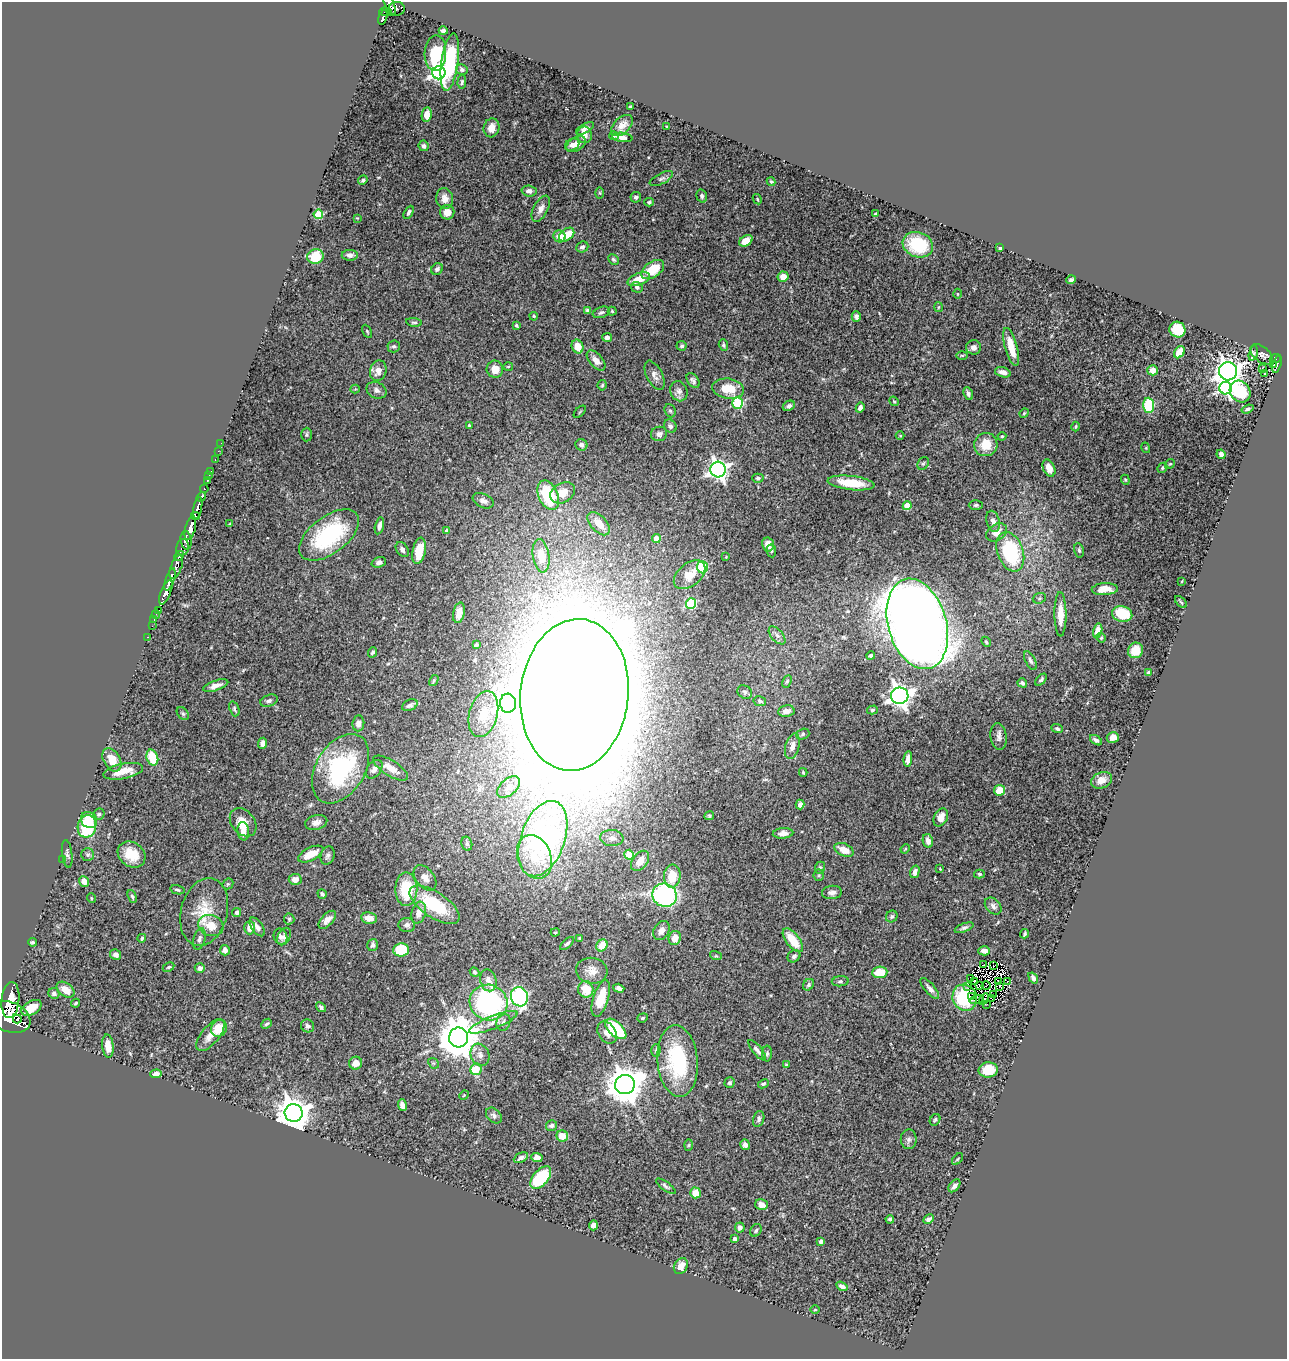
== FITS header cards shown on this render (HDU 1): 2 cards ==
NAXIS1  =                 1285
NAXIS2  =                 1357

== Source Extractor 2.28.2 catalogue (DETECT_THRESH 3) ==
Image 1285 x 1357 px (HDU 1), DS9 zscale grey, 1 PNG px = 1 image px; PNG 1289 x 1361 px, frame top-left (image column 1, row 1357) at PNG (2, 2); each listed source drawn as its Kron ellipse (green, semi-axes under 4 px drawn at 4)
Background 0.594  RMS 0.024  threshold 0.0727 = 3 sigma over >= 5 px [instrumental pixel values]
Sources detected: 403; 7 with non-positive FLUX_AUTO (blend fragments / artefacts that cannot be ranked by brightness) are neither listed nor drawn; the other 396 listed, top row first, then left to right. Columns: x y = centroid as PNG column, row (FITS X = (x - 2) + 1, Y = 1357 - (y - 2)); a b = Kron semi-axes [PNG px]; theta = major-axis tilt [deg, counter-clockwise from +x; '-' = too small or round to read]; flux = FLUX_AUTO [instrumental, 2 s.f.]
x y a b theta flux
389 4 13 4 -68 380
397 9 8 7 - 280
385 12 6 3 -4 180
383 17 7 4 74 170
443 31 4 3 - 4
435 53 18 11 88 44
450 62 29 8 82 100
462 69 6 5 - 3.6
439 73 6 6 - 680
462 82 7 4 87 2.8
630 107 3 3 - 2.2
427 115 7 5 81 19
622 125 13 8 44 12
667 126 3 2 - 1.3
491 128 9 8 - 16
585 128 10 4 29 6.5
584 135 8 7 - 9.7
614 136 4 3 - 2.4
622 137 10 4 -7 7.9
576 144 10 6 32 11
572 145 7 5 28 8
424 146 5 5 - 4.6
661 179 13 5 27 5.5
363 180 5 4 - 3.2
771 182 4 3 - 2.1
529 191 7 5 -4 7.3
600 193 6 4 -89 2
702 196 7 5 -75 4
636 197 5 5 - 4.5
445 199 11 8 -80 12
757 199 5 3 - 1.8
649 202 5 4 - 2.6
541 209 14 7 62 9.9
409 212 7 4 61 4.1
447 212 7 7 - 14
318 214 5 4 - 81
875 214 3 3 - 1.9
357 218 4 4 - 1.3
567 235 8 5 37 31
559 236 6 5 - 18
746 241 7 5 33 21
918 245 15 12 -20 76
582 247 6 5 - 4.2
1000 248 3 3 - 2
350 255 8 5 -1 6
315 257 8 7 - 53
613 259 6 4 -45 3.2
437 269 6 5 - 4.8
653 269 13 7 34 45
783 277 5 5 - 12
639 279 12 6 20 28
1071 280 5 4 - 3.8
637 287 6 5 - 3.6
957 294 5 3 - 1.3
938 307 5 3 - 1.6
587 310 4 4 - 3
612 311 4 4 - 1.9
601 312 9 5 19 4.2
534 316 4 3 - 1.9
856 316 5 4 - 5.3
414 322 8 3 -9 2.9
516 325 4 3 - 2.5
1177 330 8 7 - 63
367 331 7 4 -63 2.1
607 337 5 4 - 6.2
723 345 6 4 -71 2.9
394 346 6 6 - 3.3
682 346 5 5 - 2.8
578 347 7 5 -67 25
974 347 7 7 - 8.2
1011 347 19 6 -75 34
1179 352 6 5 - 22
1253 353 8 3 77 2.1
1262 354 13 7 -39 6.2
962 355 6 4 0 1.8
1275 359 6 4 26 79
596 360 12 6 -48 13
1277 364 9 4 72 82
1274 365 3 2 - 27
508 367 5 3 - 1.5
495 369 8 8 - 17
1263 369 3 2 - 3.2
1153 370 5 5 - 11
378 371 10 8 75 16
1228 371 9 9 - 1400
1003 372 8 5 -16 9.8
1264 373 3 2 - 2
654 375 16 8 -64 9.7
693 381 8 5 -55 4.7
602 385 5 4 - 2.3
1226 388 6 6 - 410
355 389 4 4 - 1.6
728 389 16 10 -8 32
376 390 10 8 -25 7
679 391 10 8 -69 7.2
1240 392 11 10 - 93
968 394 7 4 -69 4.4
894 401 5 4 - 1.9
738 403 5 5 - 150
1149 405 7 5 -87 120
789 406 6 5 - 5.4
860 408 5 4 - 7.4
1247 409 6 4 19 3.5
670 411 7 5 -66 2.9
580 412 7 3 45 1.4
1024 413 5 4 - 1.8
469 425 4 3 - 1.5
670 426 7 6 - 4.9
1076 426 5 3 - 1.9
659 434 8 7 - 6.7
306 435 7 5 88 2.9
900 436 4 3 - 1.3
1002 436 4 4 - 1.4
221 443 2 2 - 9.7
581 445 6 5 - 5.2
986 445 12 11 - 29
1146 448 5 3 - 1.5
218 451 2 2 - 3.6
1221 454 5 4 - 6.1
215 460 3 2 - 8.6
923 464 7 5 52 3
1170 464 5 4 - 2
1049 468 9 5 -66 13
1162 468 5 4 - 2.5
718 469 8 7 - 800
211 471 2 2 - 10
209 476 3 2 - 14
758 478 6 4 -2 2.6
208 480 3 3 - 21
1125 480 5 4 - 1.8
851 483 23 7 -6 48
204 489 4 3 - 150
563 493 13 9 28 23
548 495 15 9 -66 110
201 497 5 3 - 200
483 501 11 7 -24 7.8
976 505 7 5 2 3.4
907 506 4 4 - 37
198 508 11 4 79 890
195 516 4 3 - 330
993 521 11 6 -75 8.5
230 524 3 3 - 1.8
599 524 14 8 -47 19
379 526 8 4 77 6
190 528 12 5 75 1500
447 531 4 4 - 6.1
996 532 11 8 35 13
329 535 35 18 37 170
656 539 4 4 - 24
186 540 9 5 -82 640
768 544 7 6 - 13
183 547 8 6 81 300
402 550 8 5 -57 6.2
1079 550 7 5 -79 2.8
419 551 13 6 78 41
771 551 6 4 -82 2.8
1010 552 20 13 -70 140
179 556 5 4 - 320
541 556 17 8 -81 34
726 557 3 2 - 1.6
379 562 7 5 19 5
176 567 12 5 70 380
702 567 6 5 - 93
689 575 18 11 40 26
170 579 12 3 71 850
1182 581 3 2 - 0.94
1105 589 13 6 3 17
166 592 13 5 68 1000
1039 598 7 5 21 3
1181 602 7 3 -45 2
691 604 5 5 - 130
158 610 3 2 - 26
459 613 10 5 77 13
156 614 5 2 - 19
1060 614 22 6 -89 23
1122 614 10 7 -14 51
154 619 3 2 - 13
917 624 46 29 -74 3900
152 626 2 2 - 8.7
1098 631 7 4 76 11
777 635 11 6 -48 5.8
147 637 2 2 - 9.3
1101 638 5 4 - 2.1
986 642 6 4 -46 2.4
476 645 3 3 - 3.4
1136 650 8 7 - 23
372 652 5 4 - 3.6
871 656 4 3 - 3.7
1030 661 10 5 -62 4.3
1149 673 4 3 - 4.2
434 680 6 3 59 1.9
1041 680 7 4 46 3.8
787 681 6 4 63 2.4
1022 683 5 3 - 3.7
216 685 13 5 19 11
745 692 8 6 -35 4
574 695 76 54 84 21000
900 696 9 8 - 1100
269 701 9 5 20 4.8
760 701 6 5 - 3.2
508 703 9 8 - 1100
410 705 8 5 25 6
234 709 8 4 -70 3
872 710 5 4 - 2
786 711 8 6 8 8.8
183 713 7 5 -49 3.2
483 714 23 14 75 33
358 723 8 6 85 9.1
1057 729 5 4 - 3.7
803 734 7 5 19 3.4
998 736 13 8 -82 7.9
1113 737 6 5 - 11
1096 740 7 4 -34 4.2
263 743 5 4 - 6.2
792 746 13 7 76 11
152 758 8 5 -72 57
908 759 8 4 83 9.3
112 760 12 8 -60 25
390 768 20 7 -33 21
341 769 38 24 59 210
374 769 10 7 53 8.5
123 771 20 7 11 29
803 772 4 3 - 2.1
1101 780 11 8 23 14
508 787 13 8 42 11
999 790 5 5 - 29
800 804 5 4 - 8.3
99 814 6 5 - 3.3
709 816 5 4 - 2.6
941 818 9 6 63 18
89 820 9 7 -45 25
243 822 15 11 -50 25
316 822 11 7 15 9.5
87 826 11 9 77 95
243 831 9 6 -82 16
783 833 10 5 6 7.9
612 838 11 8 -5 12
543 839 39 22 71 560
928 841 7 5 -78 8.6
467 844 7 5 -76 3.4
905 849 5 3 - 1.5
844 850 10 6 -25 20
67 854 14 5 -83 5
132 854 15 12 -37 35
311 854 14 6 26 25
88 855 6 6 - 3.7
328 855 9 6 71 5.1
629 855 5 4 - 52
534 857 22 16 -68 55
62 860 3 2 - 11
640 861 11 7 53 22
820 868 6 5 - 2.6
940 869 4 3 - 1.2
915 872 6 4 74 6.8
979 874 5 4 - 2.6
819 875 5 5 - 2.3
672 876 11 8 84 35
425 878 14 9 -53 12
295 879 6 5 - 11
84 881 5 4 - 12
228 884 6 5 - 2.3
406 889 17 11 -89 79
177 890 7 4 -12 2.7
832 892 10 6 6 7.9
322 894 5 4 - 3.4
665 895 12 11 - 300
132 897 7 4 -71 2.6
91 898 5 3 - 1.5
434 905 29 12 -34 91
993 906 10 7 -46 6
204 912 34 23 76 53
237 913 5 4 - 3.6
419 913 11 7 73 14
892 916 6 5 - 3.8
369 918 8 5 -7 16
289 919 5 5 - 2.6
327 920 11 6 46 9.7
211 925 13 10 -18 23
407 925 8 7 - 5.5
257 927 10 5 -55 7.6
250 928 6 5 - 13
964 928 10 4 21 4.3
661 931 10 7 60 10
555 932 4 3 - 1.8
1025 934 5 3 - 2.6
280 936 8 6 -66 6.2
284 937 9 6 63 6.1
142 938 4 4 - 2.9
580 938 4 3 - 2.3
675 938 7 6 - 13
199 939 11 5 74 5.5
793 940 14 6 -52 40
33 942 4 3 - 2.6
567 943 8 3 43 4
373 945 6 5 - 4.4
602 945 6 5 - 29
225 950 5 5 - 7.6
401 950 8 6 3 55
984 951 6 4 -1 10
116 955 5 5 - 6.7
716 956 6 4 -17 1.9
794 956 7 5 41 5.2
983 965 3 2 - 0.59
993 966 3 2 - 1.3
169 967 6 4 27 2.5
200 968 5 4 - 6.2
592 971 16 13 -8 17
475 972 5 4 - 2.9
880 972 8 5 4 38
1033 978 6 4 -55 4.6
970 979 3 2 - 0.77
488 980 11 8 -76 11
840 981 8 5 5 3.7
974 981 2 2 - 1.4
998 981 2 2 - 0.48
1007 981 3 2 - 3.4
809 985 6 5 - 3.1
980 986 3 2 - 1.8
986 986 4 2 - 1.8
1000 986 3 2 - 2.5
967 987 4 2 - 0.24
619 988 6 4 -19 5.2
586 989 8 7 - 29
930 989 13 5 -50 7.5
65 990 10 6 -38 17
54 993 5 5 - 5.6
993 995 3 2 - 1.5
972 996 3 2 - 5
519 997 10 8 -73 290
601 998 19 7 73 39
965 998 13 12 - 60
977 999 7 3 19 6.5
984 999 6 3 59 1.9
992 999 3 2 - 2.8
10 1000 18 9 84 2900
75 1003 4 3 - 2
489 1003 19 17 -22 280
987 1004 2 2 - 1.2
321 1007 5 4 - 3.2
31 1008 11 6 30 23
9 1017 22 15 -20 4400
643 1018 5 4 - 2
17 1019 4 3 - 210
493 1022 26 6 22 18
503 1022 8 7 - 6.3
267 1024 6 3 42 2.9
308 1026 7 6 - 4.7
219 1028 9 7 56 34
616 1029 13 7 -43 110
607 1033 12 8 -56 12
210 1035 19 9 50 16
459 1037 10 9 - 5500
108 1046 11 5 -84 21
656 1050 6 4 90 3.5
757 1050 13 4 -51 5.8
767 1053 8 4 89 3.4
480 1055 11 9 -68 9.9
678 1061 36 20 -85 150
356 1063 6 6 - 17
433 1063 6 4 -42 2.2
786 1064 3 3 - 1.4
476 1069 6 5 - 44
988 1070 9 7 6 33
156 1074 6 4 4 6
729 1083 5 5 - 3.9
625 1084 10 9 - 3900
763 1084 5 4 - 2.7
464 1095 5 4 - 1.8
402 1105 6 4 -72 7.8
294 1113 9 9 - 3300
494 1116 9 6 -45 4.9
759 1119 8 5 74 4.6
935 1120 6 5 - 2.8
551 1125 6 5 - 4.5
562 1136 5 5 - 21
909 1139 10 8 88 6.3
689 1145 6 4 88 2.1
745 1145 5 4 - 7.5
521 1158 8 4 27 4.8
537 1158 5 4 - 12
958 1159 7 4 47 2.3
541 1178 13 7 49 90
666 1186 11 4 -35 4
954 1186 7 4 51 6.8
695 1193 5 5 - 23
761 1205 6 5 - 12
890 1219 4 3 - 2.6
928 1219 6 4 31 4.6
593 1225 5 4 - 10
740 1228 5 5 - 5.9
756 1230 7 5 57 3.1
735 1239 4 3 - 6.3
821 1241 4 3 - 6.1
681 1266 8 6 59 13
842 1286 6 4 -34 5.1
815 1310 5 3 - 1.3
At the frame edge (FLAGS 8, measured only in part): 2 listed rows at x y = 389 4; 9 1017
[7 non-positive-flux detections neither listed nor drawn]